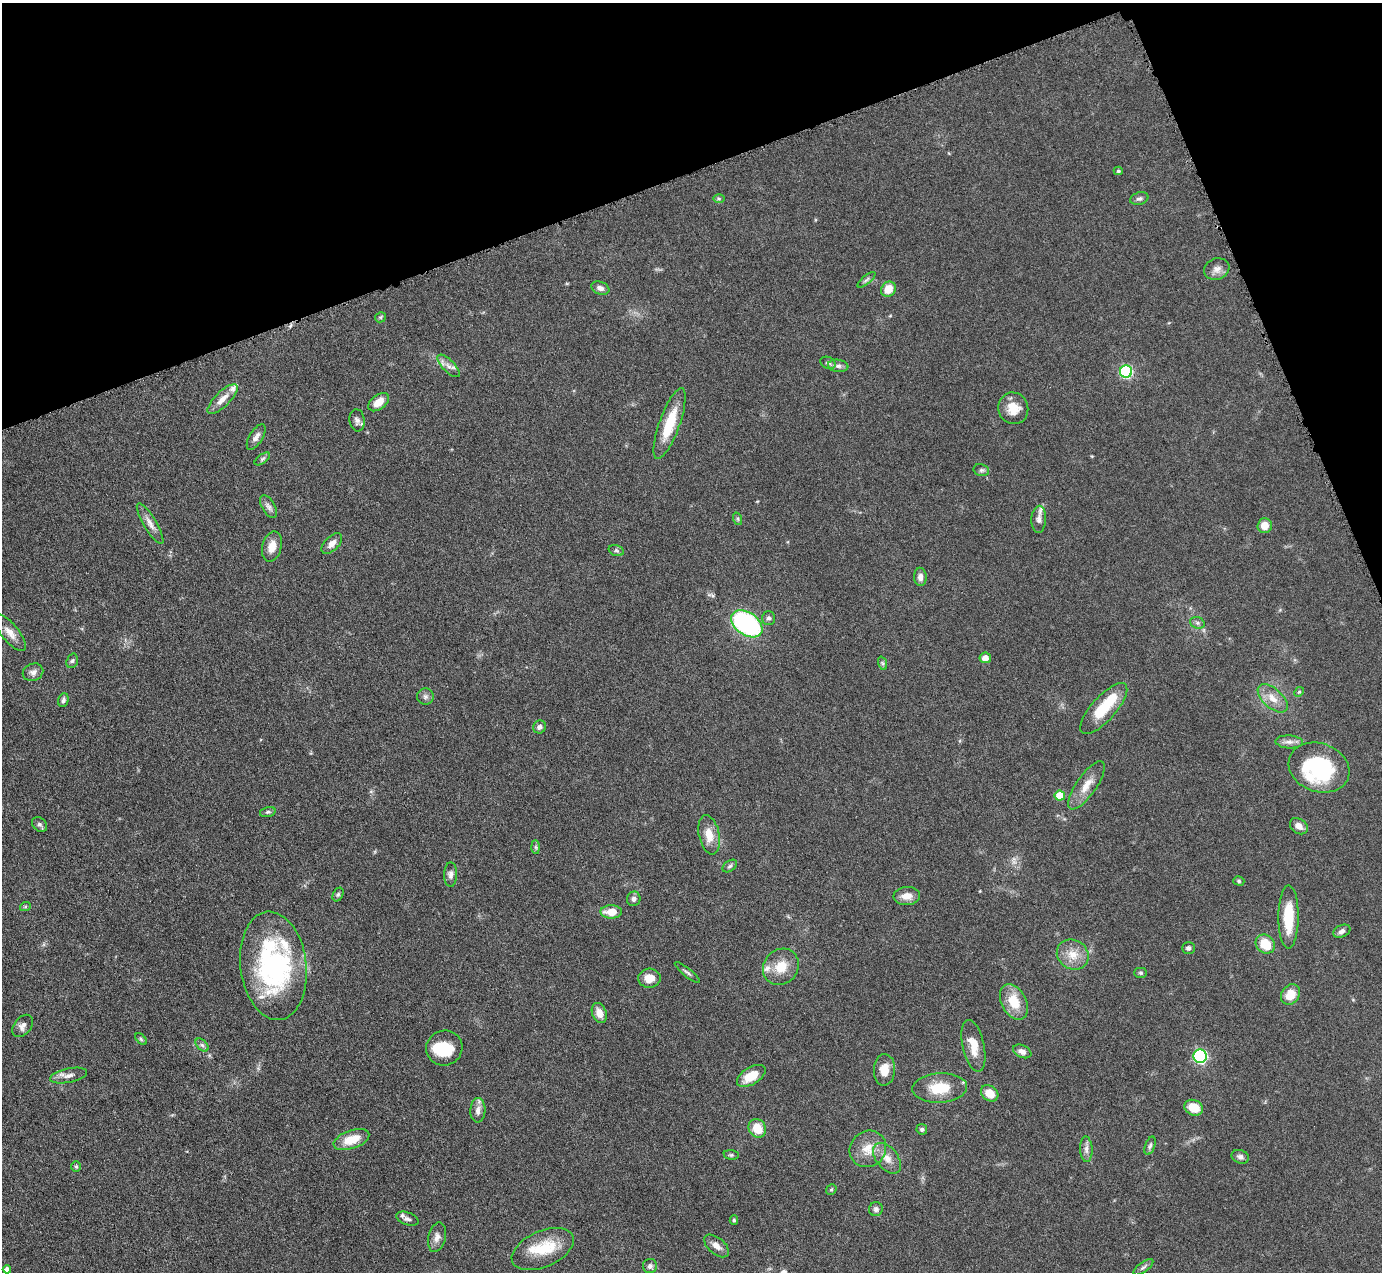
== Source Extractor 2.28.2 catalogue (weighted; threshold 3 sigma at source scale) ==
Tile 3 of 4 x 4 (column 3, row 1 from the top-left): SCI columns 2766-4145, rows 4094-5363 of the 5530 x 5515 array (HDU 1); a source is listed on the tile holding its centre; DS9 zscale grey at full resolution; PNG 1384 x 1274 px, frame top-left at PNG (2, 3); each listed source drawn as its Kron ellipse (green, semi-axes under 4 px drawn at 4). Shown black and unused: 18% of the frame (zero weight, under 4 of 8 exposures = <1% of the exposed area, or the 3 px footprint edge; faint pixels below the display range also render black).
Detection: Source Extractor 2.28.2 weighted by HDU 2 'WHT'; one run over the whole footprint, this tile lists its part. Background 0.0476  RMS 0.0039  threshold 0.0158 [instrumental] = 3 sigma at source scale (4.09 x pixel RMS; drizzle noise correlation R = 1.36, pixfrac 0.8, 0.05/0.05 arcsec/px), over >= 5 px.
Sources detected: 114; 1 inside a brighter object's white glare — neither listed nor drawn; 6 inside a brighter listed object's ellipse — not listed separately; the other 107 listed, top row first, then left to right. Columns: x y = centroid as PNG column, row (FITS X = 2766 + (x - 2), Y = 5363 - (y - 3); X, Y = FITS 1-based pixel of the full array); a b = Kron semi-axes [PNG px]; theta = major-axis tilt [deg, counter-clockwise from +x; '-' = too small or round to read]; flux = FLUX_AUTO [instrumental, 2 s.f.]
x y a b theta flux
1118 171 4 4 - 0.59
719 199 6 4 -1 0.55
1139 199 9 6 16 1
1217 269 13 10 21 2.4
866 280 11 4 40 0.86
600 288 9 6 -21 1.6
888 289 8 7 - 5.1
380 317 5 5 - 0.5
828 363 8 5 -25 0.93
448 366 14 6 -45 2.1
838 366 10 6 -6 1.3
1126 372 6 6 - 41
222 399 20 7 44 3.7
379 402 12 7 37 4.3
1013 408 16 15 - 5.8
357 420 11 7 -82 1.5
670 423 37 10 70 13
256 437 14 6 59 1.8
262 459 9 4 36 0.8
981 470 8 6 -14 0.79
268 507 12 6 -60 1.6
738 519 6 4 -72 0.52
1039 519 13 7 87 1.7
150 523 23 6 -59 2.7
1265 526 7 7 - 3.9
332 544 13 7 45 2.2
272 546 15 9 75 3.9
616 550 8 5 -17 0.75
920 577 9 6 -87 1.8
768 618 7 6 - 1
1197 623 7 5 -21 0.94
747 624 17 11 -35 54
10 633 22 8 -51 3.6
985 658 6 5 - 2.5
72 661 7 5 71 0.82
882 663 7 4 -71 0.69
33 672 10 8 22 1.7
1299 692 5 4 - 0.48
425 696 8 8 - 1.2
1273 698 18 9 -42 4.2
63 700 7 5 75 0.83
1104 709 32 12 48 13
540 727 7 6 - 1.2
1289 742 14 6 -3 2
1319 768 31 24 -19 35
1086 785 28 10 55 5.2
1060 796 5 5 - 7.3
268 812 8 5 15 0.67
39 824 8 6 -43 0.96
1299 826 10 7 -37 2.4
709 835 20 10 -78 5.4
536 847 7 4 -89 0.6
730 866 8 5 36 0.8
451 875 12 6 88 1.5
1239 881 6 4 -17 0.62
338 894 7 5 63 0.66
907 896 13 9 2 3.3
634 899 7 6 - 1.2
25 907 5 3 - 0.39
611 912 11 6 0 5.5
1289 917 32 10 89 12
1342 931 9 6 25 1.3
1265 944 10 9 - 7.8
1189 948 6 6 - 0.99
1073 955 16 14 -32 5.5
273 966 54 33 -83 67
781 967 19 17 47 7.3
687 972 15 3 -39 0.91
1141 973 6 5 - 0.61
649 978 11 9 4 4.3
1290 995 11 8 54 5.6
1014 1002 19 12 -63 8.8
599 1013 10 7 -70 3.1
23 1026 12 8 51 1.8
141 1039 7 4 -46 0.57
202 1045 8 4 -45 0.87
973 1046 26 11 -77 5.9
444 1048 18 17 - 11
1022 1051 10 6 -23 1.6
1200 1056 7 6 - 56
884 1070 16 10 87 4.6
69 1076 19 7 12 2.3
751 1076 16 8 31 7.4
940 1088 27 14 4 10
990 1093 9 7 -37 5.2
1194 1108 9 7 -26 7.4
478 1110 12 7 89 2.3
757 1128 10 8 -59 6.6
922 1129 5 5 - 0.79
351 1140 18 9 20 7.3
1150 1146 9 5 70 0.88
868 1149 19 17 45 6.7
1086 1149 13 6 -87 1.7
731 1155 7 5 -7 0.61
1240 1157 9 6 -21 1.2
887 1158 18 10 -51 4
76 1167 5 5 - 0.52
831 1190 6 4 51 0.55
876 1209 7 6 - 1.2
407 1219 11 6 -19 1.3
734 1220 4 4 - 0.57
437 1237 15 8 76 2.3
717 1246 15 8 -40 2.5
543 1249 33 18 24 13
650 1266 7 7 - 1.3
1143 1267 12 5 36 0.99
7 1269 4 4 - 1.4